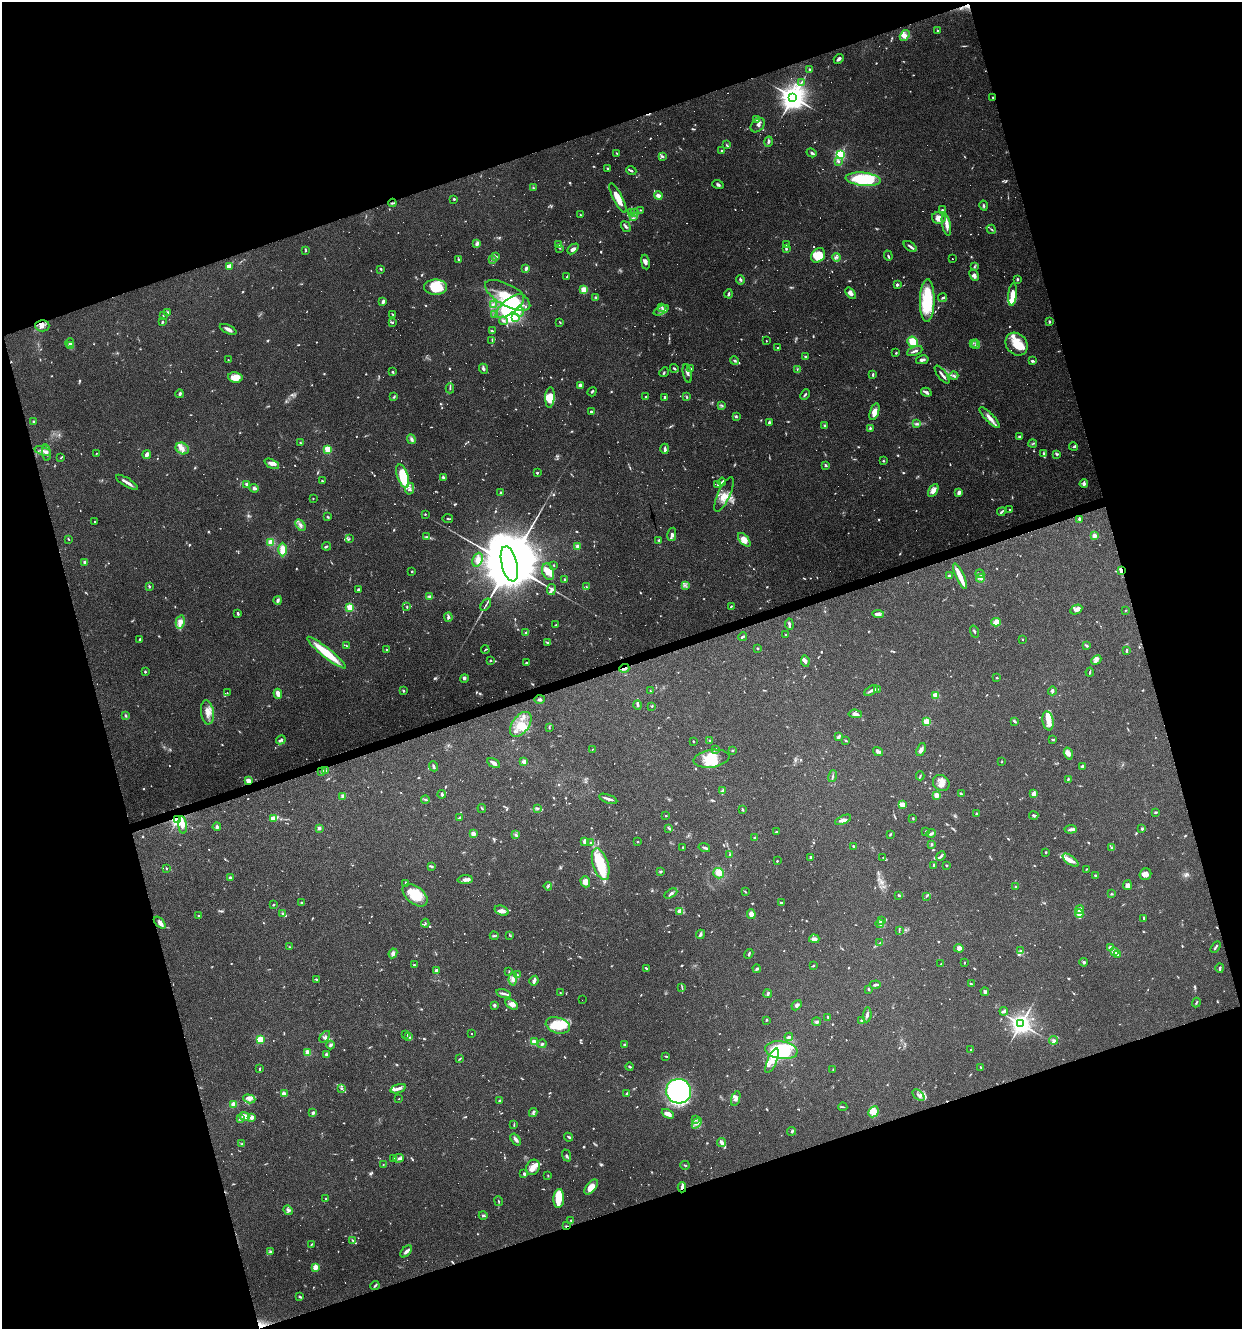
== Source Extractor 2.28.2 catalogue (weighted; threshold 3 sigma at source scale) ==
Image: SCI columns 107-5065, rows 1-5305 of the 5121 x 5305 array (HDU 1 of 3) = the unmasked area's bounding box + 8 px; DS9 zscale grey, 4 x 4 block average (1 PNG px = mean of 4 x 4 image px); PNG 1244 x 1331 px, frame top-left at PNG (2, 2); each listed source drawn as its Kron ellipse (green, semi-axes under 4 px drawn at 4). Shown black and unused: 36% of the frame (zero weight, under 3 of 6 exposures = <1% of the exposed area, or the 3 px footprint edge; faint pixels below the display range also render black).
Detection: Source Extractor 2.28.2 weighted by HDU 2 'WHT'. Background 0.0684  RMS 0.0041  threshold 0.0167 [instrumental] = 3 sigma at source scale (4.09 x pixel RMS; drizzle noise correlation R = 1.36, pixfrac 0.8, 0.0396/0.0396 arcsec/px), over >= 5 px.
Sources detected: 1370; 71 too faint to see at this stretch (4 x 4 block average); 5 inside a brighter object's white glare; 162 cosmic-ray / hot-pixel residue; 1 long thin detection or spike segment (spike, bleed or trail) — neither listed nor drawn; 33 coinciding with a brighter row at this scale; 116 inside a brighter listed object's ellipse — not listed separately; of the other 982, all 500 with FLUX_AUTO >= 1.77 (the completeness limit of this list) listed and drawn (482 fainter detections not listed), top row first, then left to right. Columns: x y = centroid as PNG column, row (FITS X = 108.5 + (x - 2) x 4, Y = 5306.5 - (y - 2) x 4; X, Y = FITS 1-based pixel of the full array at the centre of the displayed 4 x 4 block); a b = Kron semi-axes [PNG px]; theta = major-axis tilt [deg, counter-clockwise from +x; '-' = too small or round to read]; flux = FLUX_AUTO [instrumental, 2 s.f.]
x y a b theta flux
937 30 2 2 - 2
905 36 6 4 56 9.4
839 59 5 2 - 5.8
809 69 3 2 - 2.3
801 83 3 2 - 2.2
793 97 4 4 - 3000
993 97 2 2 - 2.5
756 119 4 2 - 3.2
758 125 8 6 46 8.3
769 142 5 3 - 5.7
727 145 3 2 - 2.2
721 151 2 2 - 7.6
617 153 3 2 - 2.5
811 153 5 2 - 4.8
840 155 2 2 - 360
662 156 4 3 - 4.2
838 161 4 3 - 4.2
608 168 3 2 - 2.2
631 171 5 2 - 3.6
863 179 17 6 -5 150
718 184 6 3 -18 4.8
533 188 2 2 - 1.9
658 196 4 3 - 13
618 198 16 4 -63 36
454 199 2 2 - 7.4
392 203 4 2 - 3.1
984 206 5 2 - 2.8
641 210 3 2 - 2
942 210 3 2 - 2.2
631 212 2 2 - 3.5
635 212 4 2 - 4
580 215 2 2 - 2.2
633 216 2 2 - 2.3
939 218 7 5 -14 18
946 224 11 3 -79 15
626 227 6 3 -56 4.8
991 229 5 2 - 3.1
477 244 3 3 - 8.6
558 245 2 2 - 6
787 245 2 2 - 2
910 246 7 2 -35 6.3
560 248 2 2 - 1.9
573 249 6 3 42 9.1
786 249 3 2 - 3.8
306 250 4 2 - 1.8
818 255 8 6 49 44
496 256 3 2 - 3.2
888 256 5 2 - 2.9
837 257 4 2 - 2.6
458 259 3 2 - 1.9
492 259 3 2 - 2.4
952 259 2 2 - 2
645 262 7 3 -81 9.3
229 266 3 2 - 19
974 267 3 2 - 2.5
381 269 3 3 - 2.1
526 269 4 2 - 7.2
974 275 6 3 -63 8.1
567 276 3 2 - 1.9
1017 279 2 2 - 3.4
740 280 5 2 - 3.7
897 285 2 2 - 15
435 287 11 7 0 72
584 290 4 3 - 25
851 293 6 3 -51 12
729 294 4 2 - 4.6
1012 294 11 4 84 26
508 295 25 10 -30 64
596 297 4 3 - 3.3
943 298 4 2 - 3.7
383 301 4 3 - 7
927 301 21 7 89 130
493 304 3 2 - 2.7
510 306 17 7 38 160
662 307 4 3 - 3.6
661 310 8 2 25 7.3
168 312 2 2 - 11
519 312 5 2 - 5.8
392 314 3 2 - 2.1
163 315 2 2 - 1.9
494 315 2 2 - 3.4
515 318 3 3 - 5.8
503 321 4 3 - 4.5
163 322 3 2 - 2.3
392 322 2 2 - 1.8
560 322 3 2 - 2
1049 322 3 2 - 2.8
42 326 7 5 -1 12
228 329 9 3 -26 10
492 331 4 2 - 3.9
492 340 3 2 - 2.2
766 341 2 2 - 3
913 342 5 5 - 36
69 343 4 2 - 3.2
973 343 2 2 - 1.9
976 344 5 2 - 3.2
1016 344 12 10 -51 43
71 346 3 3 - 4.5
777 348 2 2 - 5.2
915 351 8 2 24 5.8
896 353 2 2 - 2.7
805 357 3 2 - 3.8
228 360 2 2 - 2.5
922 360 6 2 14 6
735 361 5 2 - 3.6
1033 361 3 3 - 3.4
674 368 4 2 - 4.4
690 368 3 2 - 3.3
483 369 5 3 - 5.3
797 369 3 2 - 1.9
393 372 4 2 - 3.2
664 372 5 2 - 2.6
687 373 9 3 -78 6.8
873 374 4 2 - 3.5
942 374 11 2 -53 7.9
954 376 4 2 - 4.2
235 378 7 5 -10 26
580 385 4 3 - 10
450 388 5 2 - 2.8
592 392 5 2 - 2.5
926 392 5 2 - 7.3
180 394 4 3 - 4.8
805 394 6 2 47 4
394 397 3 2 - 3.4
550 397 10 4 86 22
646 397 2 2 - 6.8
665 397 4 2 - 3.1
687 397 3 2 - 2.3
722 406 3 2 - 2.9
591 411 4 2 - 3.8
874 412 9 4 71 25
736 416 4 3 - 2.9
990 417 14 4 -46 14
33 421 2 2 - 2.9
769 422 4 2 - 4.8
917 424 4 3 - 4.2
825 425 3 2 - 2.7
870 428 3 2 - 3.7
1020 436 4 2 - 3.5
411 439 5 3 - 6.6
300 443 2 2 - 2.1
1033 444 4 2 - 2.4
1073 447 4 2 - 2.4
182 448 7 5 -33 14
328 449 2 2 - 120
665 449 5 2 - 4.9
43 451 8 2 -17 7
46 453 8 3 -84 8.8
96 453 3 2 - 1.9
1044 453 3 2 - 3.8
1057 454 4 2 - 2.8
147 455 4 2 - 14
61 458 3 2 - 1.8
883 461 2 2 - 2.8
272 464 8 4 -27 10
826 465 4 2 - 3.4
537 473 2 2 - 7.3
403 476 12 5 -71 100
443 477 3 2 - 4.8
322 481 2 2 - 3.2
127 482 12 2 -32 12
722 482 4 2 - 3.5
246 484 2 2 - 14
1084 484 4 3 - 7.8
718 485 2 2 - 1.9
254 488 5 3 - 6.6
410 489 6 2 76 3.6
933 490 7 4 60 13
959 492 3 3 - 13
500 493 3 2 - 3.7
724 494 19 6 65 21
313 498 2 2 - 2.3
1010 510 3 2 - 1.8
1001 512 4 2 - 3.2
425 514 2 2 - 2
328 517 3 2 - 2.2
448 519 5 2 - 2.7
1079 519 3 3 - 3.7
95 522 2 2 - 2.6
300 525 6 3 -57 7.7
672 534 7 4 77 6.9
1094 536 2 2 - 40
426 537 3 2 - 2.9
69 539 3 2 - 1.8
349 539 3 2 - 2.3
659 540 3 2 - 3.1
744 540 8 4 -50 25
271 542 3 3 - 18
326 546 4 2 - 3.2
578 547 2 2 - 31
283 550 7 4 -90 29
478 560 7 5 68 10
85 562 2 2 - 13
509 564 18 7 -76 41000
554 565 2 2 - 1.9
412 571 2 2 - 3.7
1121 571 4 2 - 4.8
548 572 9 5 -72 17
980 574 5 2 - 2.5
949 576 2 2 - 3.8
960 576 14 2 -66 39
980 578 4 3 - 5.8
565 579 2 2 - 4.5
685 585 3 2 - 3.3
149 586 3 2 - 2.5
586 587 3 2 - 2
551 589 5 4 - 7.1
358 590 3 2 - 6.5
429 597 4 3 - 5.2
278 600 4 3 - 6.3
486 605 7 2 54 3.4
731 606 3 2 - 2.4
350 607 2 2 - 130
407 607 4 2 - 2.3
1076 609 6 4 28 10
1125 610 3 2 - 2.1
238 613 3 2 - 5
878 614 6 3 -6 9.8
448 617 4 2 - 7
180 622 7 3 76 21
996 622 5 4 - 15
789 624 5 2 - 7.8
555 625 4 2 - 2.3
975 632 6 2 -70 4.2
526 633 3 2 - 3.3
786 635 3 2 - 2.7
742 637 4 2 - 4.9
140 639 2 2 - 2.4
1022 640 2 2 - 2.1
547 643 2 2 - 3.4
346 646 3 2 - 2.1
1087 646 3 3 - 2.9
757 648 2 2 - 3.5
387 650 2 2 - 2.5
485 650 4 2 - 2
1126 650 3 2 - 4.2
326 653 24 4 -38 76
1096 660 5 3 - 7
490 661 2 2 - 3.7
805 661 6 3 -83 5.6
526 663 3 2 - 2.4
624 668 5 2 - 8
145 672 2 2 - 2.5
1090 672 4 2 - 2.5
464 678 4 3 - 4.6
997 678 2 2 - 2.5
877 689 4 2 - 1.8
871 690 7 2 32 7.1
403 691 3 2 - 3
650 691 2 2 - 1.9
1052 691 4 3 - 5.1
227 693 2 2 - 2
278 694 5 3 - 19
935 695 2 2 - 77
540 699 5 3 - 6
638 705 5 2 - 4.2
652 706 3 2 - 2
207 712 12 6 -82 21
855 714 7 3 -5 9.2
125 715 3 2 - 2.1
1015 721 4 2 - 3.3
1048 721 9 5 -80 21
926 722 2 2 - 110
521 724 14 8 54 37
549 727 3 2 - 1.9
838 737 3 2 - 8.2
1053 739 4 2 - 2.5
281 740 5 3 - 5.3
693 741 2 2 - 2.8
710 741 2 2 - 2.7
846 741 3 2 - 2.4
593 749 3 2 - 1.9
716 749 2 2 - 3.4
732 750 2 2 - 2.2
921 750 7 3 68 7.7
878 752 5 3 - 5.8
1068 753 6 4 -73 12
711 759 18 8 8 50
524 762 3 3 - 11
1002 762 2 2 - 1.8
494 763 7 2 -31 14
434 766 5 2 - 4.8
1082 766 2 2 - 5.9
326 771 2 2 - 2.1
321 772 2 2 - 2.3
832 776 6 2 74 3.6
920 776 4 2 - 2.7
1068 780 3 2 - 3.2
248 781 2 2 - 53
941 783 9 7 -42 16
723 791 3 2 - 5.6
442 794 4 3 - 3.8
961 794 3 2 - 4.4
1034 794 4 3 - 26
936 795 2 2 - 60
343 796 3 3 - 7.6
425 799 4 2 - 2.8
608 799 9 2 -20 9.4
902 804 4 2 - 25
482 808 4 2 - 3
537 808 3 2 - 2.7
742 809 4 2 - 2.4
1156 812 3 2 - 3.5
976 814 3 2 - 7
1034 815 4 3 - 3.9
666 816 2 2 - 3.9
460 818 4 2 - 4.7
913 818 3 2 - 2.5
178 819 3 2 - 520
273 819 3 2 - 17
843 820 8 4 23 11
183 825 9 4 -83 16
217 827 4 2 - 7.5
319 828 2 2 - 25
669 828 4 2 - 2.5
1070 829 6 3 4 5.5
1142 829 2 2 - 7.8
776 832 2 2 - 7
926 832 3 2 - 2.4
931 833 5 2 - 8.3
473 834 2 2 - 45
890 834 3 2 - 2.8
516 835 4 4 - 4.6
755 838 3 2 - 5.9
585 841 3 3 - 8.2
590 842 2 2 - 1.9
638 842 2 2 - 2.6
932 844 4 2 - 2.3
854 846 2 2 - 2.8
683 847 2 2 - 3
704 848 6 3 -16 4.7
1111 848 3 2 - 2.3
1046 852 2 2 - 6.6
730 855 3 2 - 3.3
941 856 5 2 - 4.7
811 857 3 2 - 3.6
883 857 3 2 - 2.2
1070 860 9 3 -37 12
777 861 2 2 - 4.2
601 864 16 7 -72 84
934 865 3 2 - 4.4
946 865 3 2 - 2.2
431 866 3 2 - 5.2
166 868 3 2 - 2.4
1086 869 2 2 - 1.8
660 871 3 2 - 3.9
719 873 5 5 - 19
1146 874 6 5 - 12
1096 875 3 2 - 2.5
230 878 2 2 - 18
465 880 8 3 2 11
585 882 6 4 -70 14
406 883 3 2 - 3.8
1127 885 5 3 - 12
548 886 4 3 - 3.4
1016 887 3 2 - 2.9
745 892 3 2 - 1.9
671 893 7 3 29 5.9
1111 894 3 2 - 1.9
415 895 14 8 -39 65
899 895 3 2 - 2.8
927 896 4 2 - 2.4
302 902 3 2 - 3.1
781 902 3 2 - 2.2
273 905 2 2 - 2.6
1079 910 5 3 - 11
502 911 7 4 -21 9.6
679 911 2 2 - 23
283 914 4 3 - 4.3
751 914 5 4 - 18
1079 914 4 2 - 38
199 916 3 2 - 3.5
1143 918 4 2 - 3.5
882 920 3 2 - 3.7
160 923 7 4 -44 8.3
425 923 4 2 - 2.2
880 924 4 2 - 5.5
899 930 3 2 - 1.9
700 934 5 2 - 6.9
510 935 4 2 - 1.8
494 936 4 2 - 3.1
814 939 5 3 - 11
880 943 3 2 - 2.1
290 947 4 2 - 2.2
1110 947 2 2 - 17
1215 947 6 2 59 3.7
959 948 5 4 - 7.7
1021 951 3 3 - 3.9
1114 952 2 2 - 42
393 953 5 4 - 8.3
749 954 5 2 - 3.1
1118 955 2 2 - 1.8
1084 962 4 3 - 3.9
964 963 2 2 - 1.8
941 964 2 2 - 2.6
414 965 2 2 - 3.2
813 966 3 2 - 2.8
1220 968 5 2 - 4.3
647 969 4 2 - 3.2
757 969 4 3 - 3.9
436 970 3 3 - 7.1
509 972 3 2 - 2.1
517 974 4 2 - 2.1
316 979 4 2 - 2.4
513 979 6 3 88 9.6
534 981 5 2 - 7.6
971 984 3 2 - 4.1
875 985 5 2 - 4.5
682 988 3 2 - 2
869 989 3 2 - 3.5
985 992 4 2 - 4.4
560 993 2 2 - 2.3
503 994 7 2 -15 7
768 994 4 2 - 6
582 1000 2 2 - 2.6
1196 1003 5 2 - 2.3
512 1004 7 4 -31 11
494 1005 2 2 - 21
796 1005 6 3 50 6.3
1004 1011 4 2 - 6.8
867 1015 7 3 86 6.6
828 1017 3 2 - 6.4
766 1020 3 2 - 2.4
862 1021 2 2 - 5.3
816 1022 4 3 - 4.2
1021 1024 3 3 - 1700
558 1025 12 8 -16 58
405 1034 2 2 - 8.4
471 1034 2 2 - 2.9
325 1037 7 4 49 6.2
408 1037 4 2 - 3.1
789 1037 4 2 - 4.7
260 1039 2 2 - 120
1054 1040 4 3 - 4.7
535 1042 4 3 - 14
542 1044 4 3 - 3.7
624 1044 3 2 - 2.7
331 1045 4 2 - 6
781 1050 16 8 -9 210
971 1050 4 2 - 2.6
307 1052 3 3 - 15
326 1054 3 2 - 3.8
666 1056 3 2 - 2.3
460 1059 4 2 - 2.2
772 1061 13 4 66 20
630 1067 4 2 - 3.2
981 1068 4 2 - 2.5
259 1069 3 2 - 2.5
833 1069 3 2 - 1.9
341 1089 3 2 - 2.7
398 1089 8 3 19 10
679 1091 12 12 - 540
627 1093 3 2 - 3.2
285 1094 2 2 - 27
918 1095 7 3 -40 6.2
249 1099 6 3 -18 7.5
399 1099 2 2 - 2.5
736 1099 8 4 71 11
499 1100 2 2 - 4.6
233 1104 3 3 - 14
843 1107 4 2 - 2.3
313 1112 4 3 - 5.2
533 1112 4 3 - 4.7
873 1112 6 5 - 29
668 1114 6 3 -25 14
244 1116 5 3 - 21
251 1117 2 2 - 50
240 1118 3 2 - 3.1
695 1120 3 2 - 2.8
697 1123 6 3 50 8
514 1125 3 2 - 2
791 1131 4 3 - 3.3
569 1137 4 2 - 3.5
516 1139 6 3 -55 8.4
721 1143 5 3 - 9.4
242 1144 3 2 - 2
567 1155 6 2 -68 3.9
398 1158 5 3 - 4.5
393 1159 2 2 - 2.1
383 1164 2 2 - 1.9
685 1165 4 2 - 2.4
533 1167 8 6 61 17
524 1174 3 2 - 3.6
548 1176 3 2 - 1.8
591 1187 9 5 51 21
682 1187 5 3 - 5.5
559 1198 9 5 86 48
326 1199 2 2 - 2.6
498 1201 5 2 - 2.2
288 1210 5 4 - 5.7
483 1215 4 3 - 3.4
571 1220 3 2 - 1.9
566 1226 3 2 - 2.3
353 1240 3 2 - 2.5
311 1244 3 2 - 1.9
406 1251 7 3 47 8.1
271 1252 4 3 - 3.9
315 1267 2 2 - 88
375 1285 4 2 - 3.4
300 1297 4 2 - 3.6
Overlapping masked pixels (flux is a lower limit): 8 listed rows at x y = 993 97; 42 326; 1121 571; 624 668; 248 781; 178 819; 682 1187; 566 1226
Diffuse or blended objects may show on this block-average render without a row.